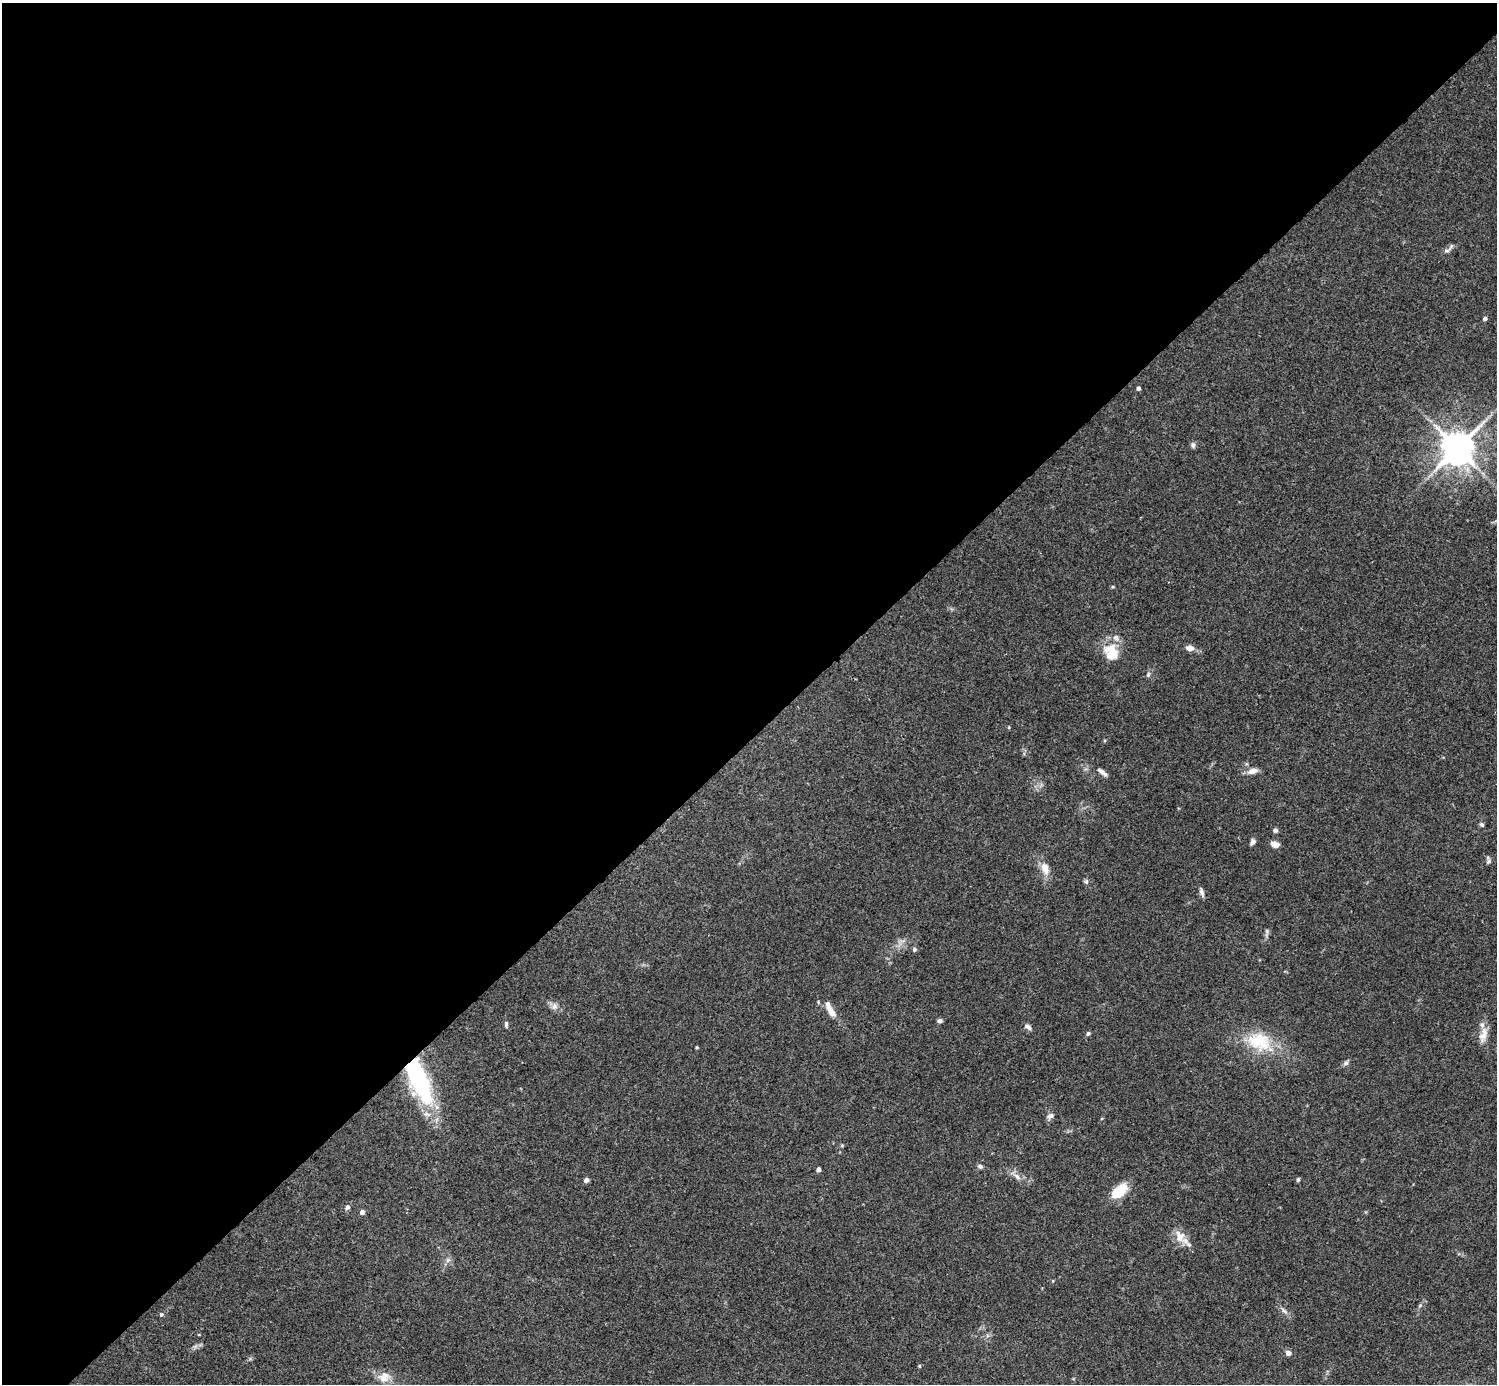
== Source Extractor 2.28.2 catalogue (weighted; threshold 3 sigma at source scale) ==
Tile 2 of 4 x 4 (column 2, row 1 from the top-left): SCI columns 1501-2995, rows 4448-5829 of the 5988 x 5988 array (HDU 1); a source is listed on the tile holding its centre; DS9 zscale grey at full resolution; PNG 1499 x 1386 px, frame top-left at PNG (2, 3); no overlay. Shown black and unused: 53% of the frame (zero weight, under 3 of 4 exposures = <1% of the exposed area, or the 3 px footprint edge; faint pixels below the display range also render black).
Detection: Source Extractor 2.28.2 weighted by HDU 2 'WHT'; one run over the whole footprint, this tile lists its part. Background 0.118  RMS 0.0062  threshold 0.0281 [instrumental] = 3 sigma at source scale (4.5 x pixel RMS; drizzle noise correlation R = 1.50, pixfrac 1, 0.05/0.05 arcsec/px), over >= 5 px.
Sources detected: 50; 3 inside a brighter listed object's ellipse — not listed separately; the other 47 listed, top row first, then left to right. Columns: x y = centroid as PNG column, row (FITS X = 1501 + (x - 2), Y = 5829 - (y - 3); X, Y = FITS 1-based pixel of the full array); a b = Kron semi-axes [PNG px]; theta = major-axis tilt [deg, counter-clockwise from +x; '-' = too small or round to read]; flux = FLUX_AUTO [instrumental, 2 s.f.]
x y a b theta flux
1446 251 8 4 -8 1.3
1485 319 4 4 - 1.7
1138 388 4 4 - 1.7
1193 445 7 6 - 1.5
1457 448 11 10 - 970
1190 648 8 6 -7 4.1
1112 653 19 15 -69 16
1148 675 8 5 64 1.3
1253 771 14 7 15 3.9
1102 772 13 5 -38 2.8
1482 825 7 4 -40 1
1275 830 5 5 - 1.8
1252 842 8 5 59 1.9
1275 844 9 7 -16 4.1
1488 861 8 6 65 1.6
1045 868 17 9 -72 6.8
1086 882 7 5 -89 1.3
1202 892 13 5 -74 2.1
1267 932 13 4 80 1.6
914 949 5 4 - 1.4
554 1007 9 8 - 2.6
831 1011 18 7 -55 6.8
939 1021 6 4 -5 1.7
506 1024 8 4 -86 1.4
1028 1027 10 6 -30 2.1
1088 1033 5 4 - 1.3
1483 1035 23 10 74 6.8
1259 1041 34 24 -19 28
697 1047 3 3 - 0.67
1346 1063 8 6 44 1.6
419 1080 49 18 -67 86
1050 1116 9 7 33 2.1
980 1166 6 5 - 1.6
818 1169 4 4 - 2.6
1017 1176 12 6 -47 3
586 1180 5 4 - 2.6
1298 1180 4 4 - 1.4
1118 1191 20 11 39 16
347 1207 6 5 - 2.1
362 1212 5 4 - 2.9
1180 1236 18 13 -73 7.8
1053 1281 5 3 - 0.49
1284 1311 9 4 -48 1.8
161 1314 5 5 - 1.1
1288 1353 7 6 - 2.5
919 1366 5 3 - 0.57
384 1377 16 14 5 7.5
Overlapping masked pixels (flux is a lower limit): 1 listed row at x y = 419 1080